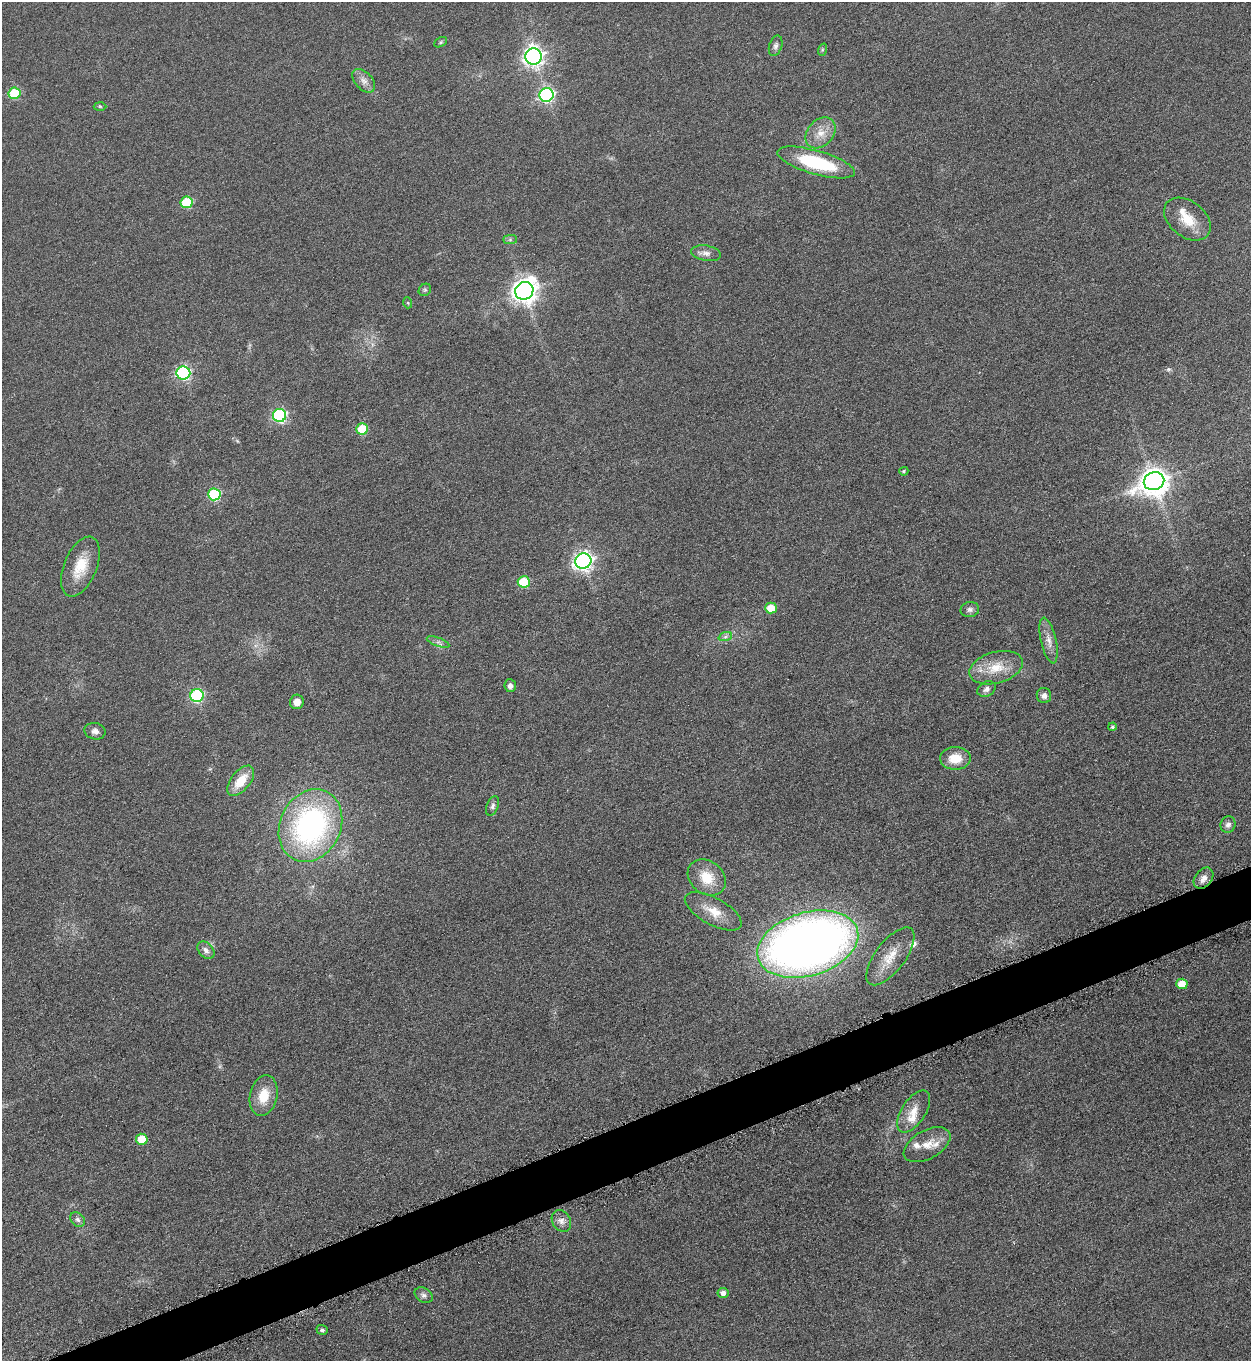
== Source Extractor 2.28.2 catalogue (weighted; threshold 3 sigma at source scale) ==
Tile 7 of 4 x 4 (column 3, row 2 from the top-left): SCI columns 2663-3911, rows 2740-4098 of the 5451 x 5466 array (HDU 1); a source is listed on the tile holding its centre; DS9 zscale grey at full resolution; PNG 1253 x 1363 px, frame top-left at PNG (2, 2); each listed source drawn as its Kron ellipse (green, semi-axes under 4 px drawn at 4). Shown black and unused: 4% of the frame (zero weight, under 3 of 6 exposures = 2% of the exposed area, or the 3 px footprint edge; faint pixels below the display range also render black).
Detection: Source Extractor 2.28.2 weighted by HDU 2 'WHT'; one run over the whole footprint, this tile lists its part. Background 0.0872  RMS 0.0097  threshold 0.0396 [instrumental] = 3 sigma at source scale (4.09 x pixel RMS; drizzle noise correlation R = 1.36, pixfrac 0.8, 0.05/0.05 arcsec/px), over >= 5 px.
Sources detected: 65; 5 inside a brighter listed object's ellipse — not listed separately; the other 60 listed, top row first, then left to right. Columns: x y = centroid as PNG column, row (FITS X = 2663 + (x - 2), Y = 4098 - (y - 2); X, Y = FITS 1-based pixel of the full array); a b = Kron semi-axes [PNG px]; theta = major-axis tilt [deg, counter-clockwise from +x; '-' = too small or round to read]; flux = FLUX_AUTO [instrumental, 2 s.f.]
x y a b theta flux
441 42 7 4 28 1.5
776 46 10 6 71 3.2
822 50 6 4 72 1.3
533 56 8 8 - 440
364 81 14 8 -48 6
14 93 6 5 - 50
546 95 7 6 - 170
100 106 6 4 -2 1.2
821 133 17 13 47 13
816 162 40 12 -16 67
187 202 6 6 - 51
1187 219 26 18 -38 21
510 240 7 4 0 1.7
706 253 15 7 -9 5.1
425 290 7 5 43 1.8
524 291 9 8 - 740
408 303 5 3 - 0.9
183 373 7 6 - 160
280 415 6 6 - 140
362 429 6 5 - 40
904 471 5 4 - 1.3
1154 481 10 9 - 1100
214 494 6 6 - 86
583 561 8 7 - 380
80 567 32 16 68 25
524 582 6 6 - 43
771 608 6 5 - 19
970 609 9 7 12 3.2
725 637 7 4 19 2
1049 640 23 7 -77 8.4
438 642 12 3 -19 2
996 668 27 15 16 23
510 686 6 6 - 3.7
987 689 9 7 32 3.5
197 695 7 6 - 130
1044 696 8 7 - 4.1
297 702 7 7 - 7.7
1112 727 4 4 - 1.4
95 731 10 8 -13 4.4
955 758 15 11 1 17
241 781 18 9 51 19
493 806 10 5 69 2.8
1228 825 8 7 - 3.7
310 826 38 30 64 210
707 878 20 16 -38 22
1204 878 12 8 51 5.7
713 911 31 13 -29 18
808 944 52 31 17 800
206 950 10 7 -47 4.3
890 956 34 15 53 21
1182 984 5 5 - 14
264 1096 21 13 77 20
914 1111 24 12 57 14
142 1139 6 5 - 23
927 1145 25 14 29 14
78 1220 8 6 -45 2.9
561 1221 11 9 -59 5.3
723 1293 5 5 - 4.2
424 1295 9 7 -34 3.2
322 1330 6 5 - 2.1